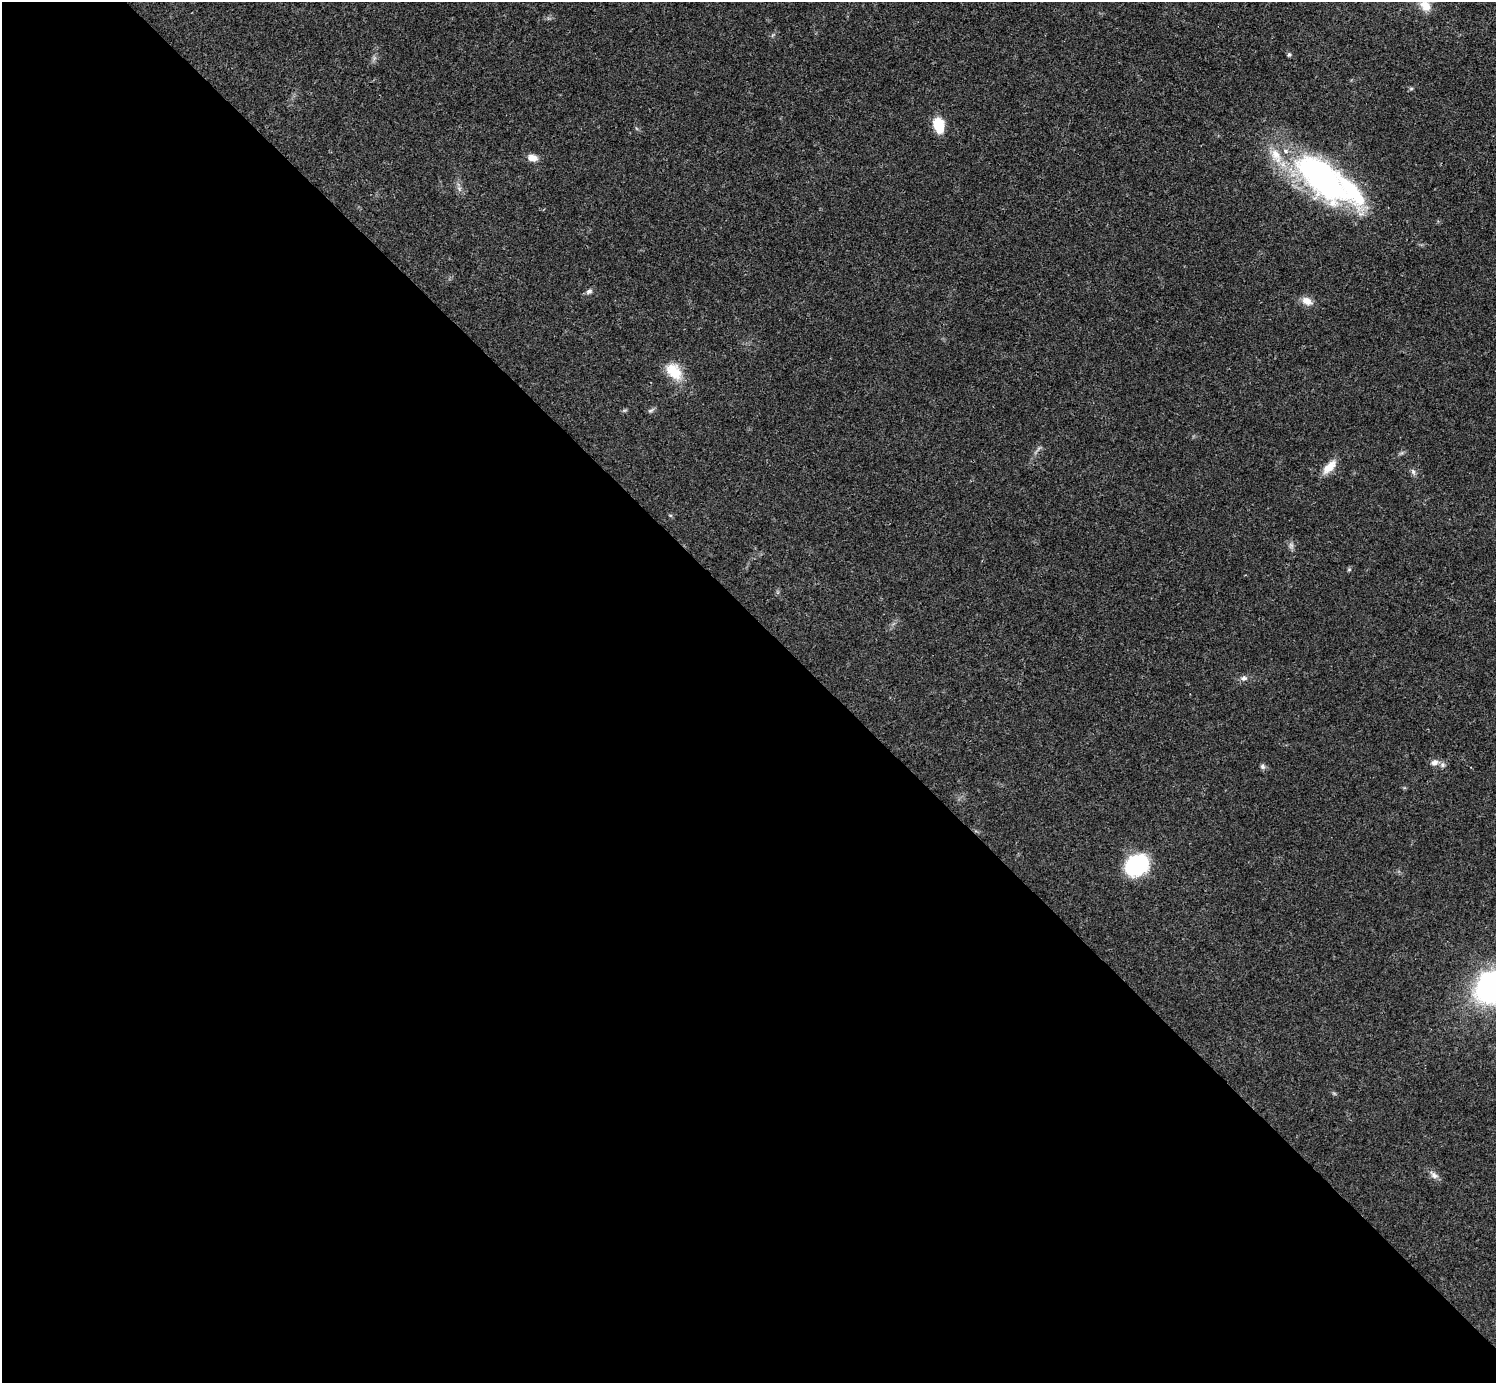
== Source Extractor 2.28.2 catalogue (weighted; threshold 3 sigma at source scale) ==
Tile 9 of 4 x 4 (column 1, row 3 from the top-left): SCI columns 3-1496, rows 1540-2920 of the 5982 x 5981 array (HDU 1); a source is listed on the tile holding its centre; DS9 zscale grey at full resolution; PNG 1498 x 1385 px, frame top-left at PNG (2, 2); no overlay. Shown black and unused: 55% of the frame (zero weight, under 3 of 4 exposures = <1% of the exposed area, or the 3 px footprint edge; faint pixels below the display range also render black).
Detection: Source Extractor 2.28.2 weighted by HDU 2 'WHT'; one run over the whole footprint, this tile lists its part. Background 0.0208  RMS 0.0022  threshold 0.0101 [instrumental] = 3 sigma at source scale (4.5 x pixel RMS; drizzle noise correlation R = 1.50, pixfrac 1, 0.05/0.05 arcsec/px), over >= 5 px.
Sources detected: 27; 1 too faint to see at this stretch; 3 inside a brighter object's white glare — not listed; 3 inside a brighter listed object's ellipse — not listed separately; the other 20 listed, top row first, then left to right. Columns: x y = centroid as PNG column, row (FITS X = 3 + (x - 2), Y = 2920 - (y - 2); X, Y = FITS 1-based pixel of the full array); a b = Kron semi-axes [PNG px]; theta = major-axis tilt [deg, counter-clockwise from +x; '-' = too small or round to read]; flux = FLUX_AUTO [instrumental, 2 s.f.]
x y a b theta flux
1425 6 16 12 -46 2.9
1289 55 5 4 - 0.46
1411 88 6 4 1 0.31
939 125 16 11 -76 5.4
532 158 11 7 -9 2
1324 179 90 33 -37 55
459 188 7 4 -19 0.5
589 291 9 6 33 0.73
1307 301 14 9 -29 2
674 371 25 16 -50 5.7
651 410 9 5 23 0.5
1329 467 21 9 46 2.9
1413 472 9 5 -64 0.64
1349 569 6 4 1 0.29
1244 678 10 6 -1 0.85
1434 762 11 8 17 1.3
1263 766 8 6 -47 0.59
1137 865 19 15 35 23
1494 987 32 26 25 71
1434 1175 11 8 -34 1.1
Isophote crosses this tile's border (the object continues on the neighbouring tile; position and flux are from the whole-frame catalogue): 2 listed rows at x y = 1425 6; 1494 987